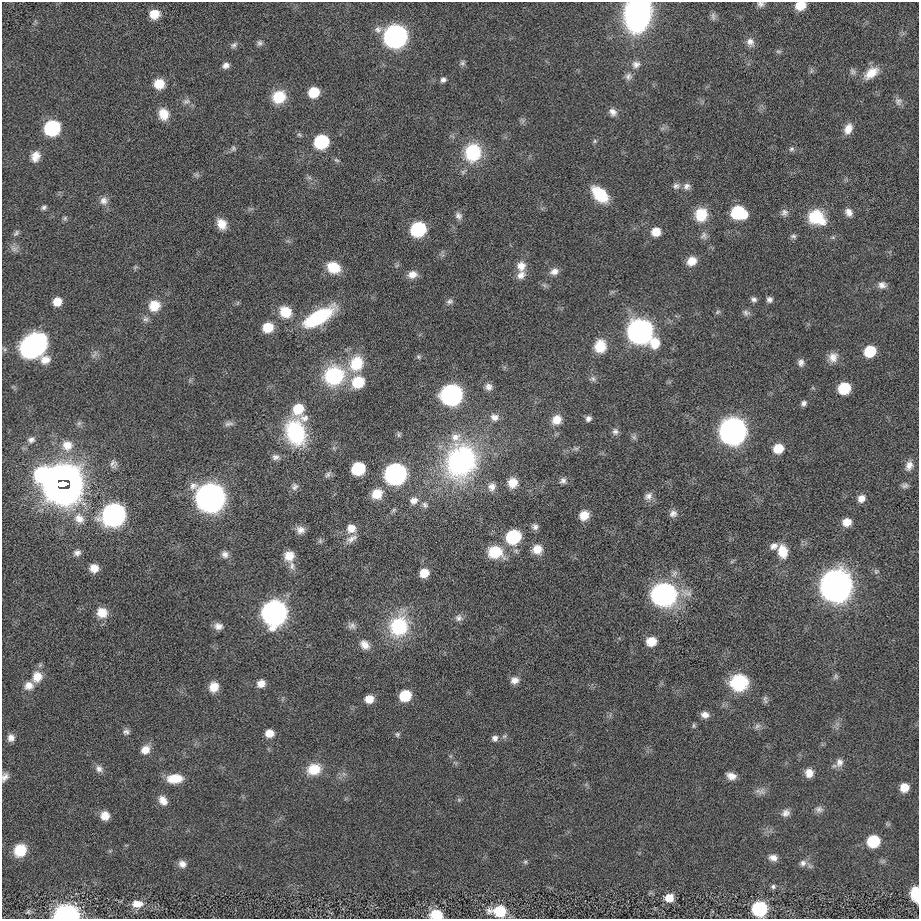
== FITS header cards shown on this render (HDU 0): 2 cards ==
NAXIS1  =                  917 / length of data axis 1
NAXIS2  =                  917 / length of data axis 2

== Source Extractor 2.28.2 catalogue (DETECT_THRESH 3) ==
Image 917 x 917 px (HDU 0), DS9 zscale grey, 1 PNG px = 1 image px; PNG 921 x 921 px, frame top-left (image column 1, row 917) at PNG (2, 2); no overlay
Background 1.28e-05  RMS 0.0024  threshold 0.0071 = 3 sigma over >= 5 px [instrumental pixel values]
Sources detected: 213; all 213 listed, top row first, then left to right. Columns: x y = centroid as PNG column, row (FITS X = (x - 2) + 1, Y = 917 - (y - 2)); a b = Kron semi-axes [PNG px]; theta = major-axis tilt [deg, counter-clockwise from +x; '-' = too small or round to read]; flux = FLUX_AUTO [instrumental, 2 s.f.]
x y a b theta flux
761 4 9 8 - 0.59
800 5 9 7 15 3.3
154 14 9 8 - 2.9
637 14 19 14 80 98
713 16 12 6 -85 0.53
378 29 11 9 32 0.87
395 36 10 10 - 170
750 42 12 10 -60 1
259 43 8 6 58 0.44
234 45 10 6 39 0.49
778 51 8 5 -5 0.32
462 63 8 7 - 0.41
636 64 12 10 19 1
226 65 8 7 - 0.76
811 71 8 4 90 0.29
853 71 9 8 - 0.48
871 73 20 11 37 2.4
628 76 10 10 - 0.76
443 80 7 6 - 0.49
159 84 11 10 - 2.7
314 92 8 7 - 5
279 97 13 12 - 4.6
186 101 10 7 18 0.64
898 101 11 9 -55 0.69
613 112 11 8 -40 0.91
163 114 12 10 -77 2.6
52 128 9 9 - 28
848 129 12 8 66 1.6
299 135 7 5 -33 0.31
595 141 6 5 - 0.26
321 142 9 8 - 18
233 148 8 7 - 0.38
792 149 7 6 - 0.4
473 152 18 16 75 9
35 156 12 9 68 1.6
336 160 8 5 -26 0.31
197 175 8 6 -33 0.39
309 178 7 4 -1 0.32
676 186 10 8 17 0.65
687 186 10 9 - 0.76
600 194 17 10 -44 6.7
104 201 11 10 - 1
44 207 8 6 21 0.41
738 212 11 9 -14 15
784 212 10 9 - 0.67
849 212 10 8 -52 0.96
701 214 13 12 - 4.6
458 216 10 8 -52 0.71
816 217 17 13 -27 6.9
65 218 6 6 - 0.31
222 224 11 9 -57 2.2
418 229 9 9 - 22
656 232 8 8 - 2.6
16 233 11 5 46 0.4
703 236 11 9 66 0.67
793 236 8 5 1 0.37
14 248 11 8 -24 0.74
692 261 11 9 32 2
397 265 7 4 20 0.24
521 266 12 11 - 1.6
135 267 7 4 45 0.25
333 267 13 10 -21 4.4
554 271 11 8 23 1
412 274 11 9 7 1.4
521 275 12 9 47 1.2
544 285 7 5 -43 0.34
882 285 11 9 -1 0.91
754 299 7 6 - 0.48
769 300 6 6 - 0.57
450 301 9 7 7 0.52
57 302 8 7 - 2.4
154 306 13 12 - 3
285 312 13 12 - 3.6
717 312 8 5 28 0.3
746 313 10 7 -19 0.57
318 317 33 12 30 13
145 319 8 7 - 0.56
268 327 9 8 - 4.1
640 331 11 10 - 270
33 346 21 16 37 36
600 346 13 11 78 3.8
870 351 8 8 - 7.2
94 354 13 4 57 0.5
418 357 7 6 - 0.31
833 357 13 12 - 1.4
45 360 13 11 7 1.6
356 363 18 15 59 6
801 363 9 7 89 0.71
334 375 20 18 27 13
593 379 9 7 -12 0.49
358 382 10 9 - 7.2
489 387 9 9 - 0.83
844 388 9 8 - 8
451 395 10 9 - 110
804 403 7 6 - 0.53
298 409 10 9 - 4.4
494 417 11 9 -14 1.1
304 418 12 9 1 1.1
588 418 7 6 - 0.61
557 420 11 10 - 2.1
79 423 8 4 45 0.33
229 424 13 6 9 0.58
733 431 11 10 - 360
615 432 9 8 - 0.61
296 433 24 18 -73 16
399 434 8 5 78 0.27
456 437 17 12 -6 2.2
634 437 8 6 -28 0.42
31 440 8 7 - 0.59
67 445 14 13 - 2.2
778 448 9 8 - 3.7
576 449 9 4 8 0.37
276 457 10 8 -10 0.71
461 462 42 35 64 31
113 464 11 9 89 0.75
909 466 13 9 74 1.1
358 469 9 8 - 12
41 474 34 20 8 27
328 474 11 6 48 0.49
395 474 11 10 - 120
563 481 8 8 - 0.61
62 483 14 11 17 660
513 483 11 10 - 2.4
905 486 9 6 2 0.49
295 487 10 9 - 0.66
492 487 12 11 - 1.2
62 490 19 8 0 110
377 494 12 11 - 2.7
648 496 12 9 41 1
210 498 11 10 - 470
861 498 9 8 - 1.2
414 501 11 9 27 1.1
425 505 9 8 - 0.56
394 510 7 5 37 0.29
673 514 10 9 - 0.83
114 515 11 10 - 160
584 515 10 8 38 2
79 519 16 13 -46 2.2
847 522 8 7 - 2.1
535 527 8 7 - 0.61
351 528 11 11 - 1.7
300 530 11 10 - 1.1
513 537 9 8 - 19
351 539 17 8 28 1.2
320 541 7 6 - 0.33
774 546 11 9 33 0.9
537 549 11 10 - 2
783 551 14 10 -80 3
495 552 16 13 -9 5.2
77 553 10 8 28 0.75
225 554 9 9 - 0.77
289 556 12 11 - 2.1
292 566 13 7 -84 0.87
94 568 8 8 - 2
424 573 8 7 - 2.7
836 586 12 11 - 660
663 595 20 18 6 33
102 613 13 12 - 2.4
274 613 11 10 - 240
459 618 10 9 - 0.71
218 626 11 8 -7 0.99
352 626 11 9 -8 0.7
399 626 23 19 69 11
651 641 11 10 - 2.3
365 645 12 9 -45 1.4
836 676 7 7 - 0.35
37 677 14 12 65 2.4
514 680 10 9 - 1.1
739 682 17 15 10 7.9
261 683 8 7 - 1.4
29 686 12 10 14 1.5
214 687 10 9 - 2.3
405 696 8 8 - 6.9
369 699 8 7 - 2.3
765 700 12 5 -80 0.39
705 715 9 7 -13 1
694 726 7 5 -85 0.27
757 726 9 7 44 0.53
126 732 9 8 - 0.59
269 733 8 7 - 2.1
397 734 7 6 - 0.32
11 738 9 8 - 0.97
495 738 7 7 - 0.68
145 750 10 9 - 1.9
839 763 13 9 67 1
99 769 10 9 - 0.85
314 769 15 11 16 3.9
809 773 9 8 - 1.5
731 776 10 6 -18 1.2
5 777 11 7 63 0.83
175 779 16 9 4 3.6
904 787 8 7 - 2.7
761 792 12 10 11 0.86
163 800 13 9 -56 1.5
459 800 6 5 - 0.24
819 809 11 8 -9 0.7
786 813 11 9 30 0.9
105 816 9 9 - 1.7
873 841 9 8 - 10
20 850 14 12 57 3.5
773 858 10 8 -12 0.99
525 862 6 5 - 0.27
803 863 10 9 - 0.81
182 864 9 8 - 0.97
773 887 7 6 - 0.38
915 895 12 7 -82 5.5
669 898 7 7 - 3
137 904 13 9 2 1.9
759 909 8 8 - 38
500 911 10 7 -5 12
28 912 8 5 57 0.35
436 915 13 9 -5 2.7
66 916 9 6 2 310
At the frame edge (FLAGS 8, measured only in part): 7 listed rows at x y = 761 4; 800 5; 637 14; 5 777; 915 895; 436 915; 66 916